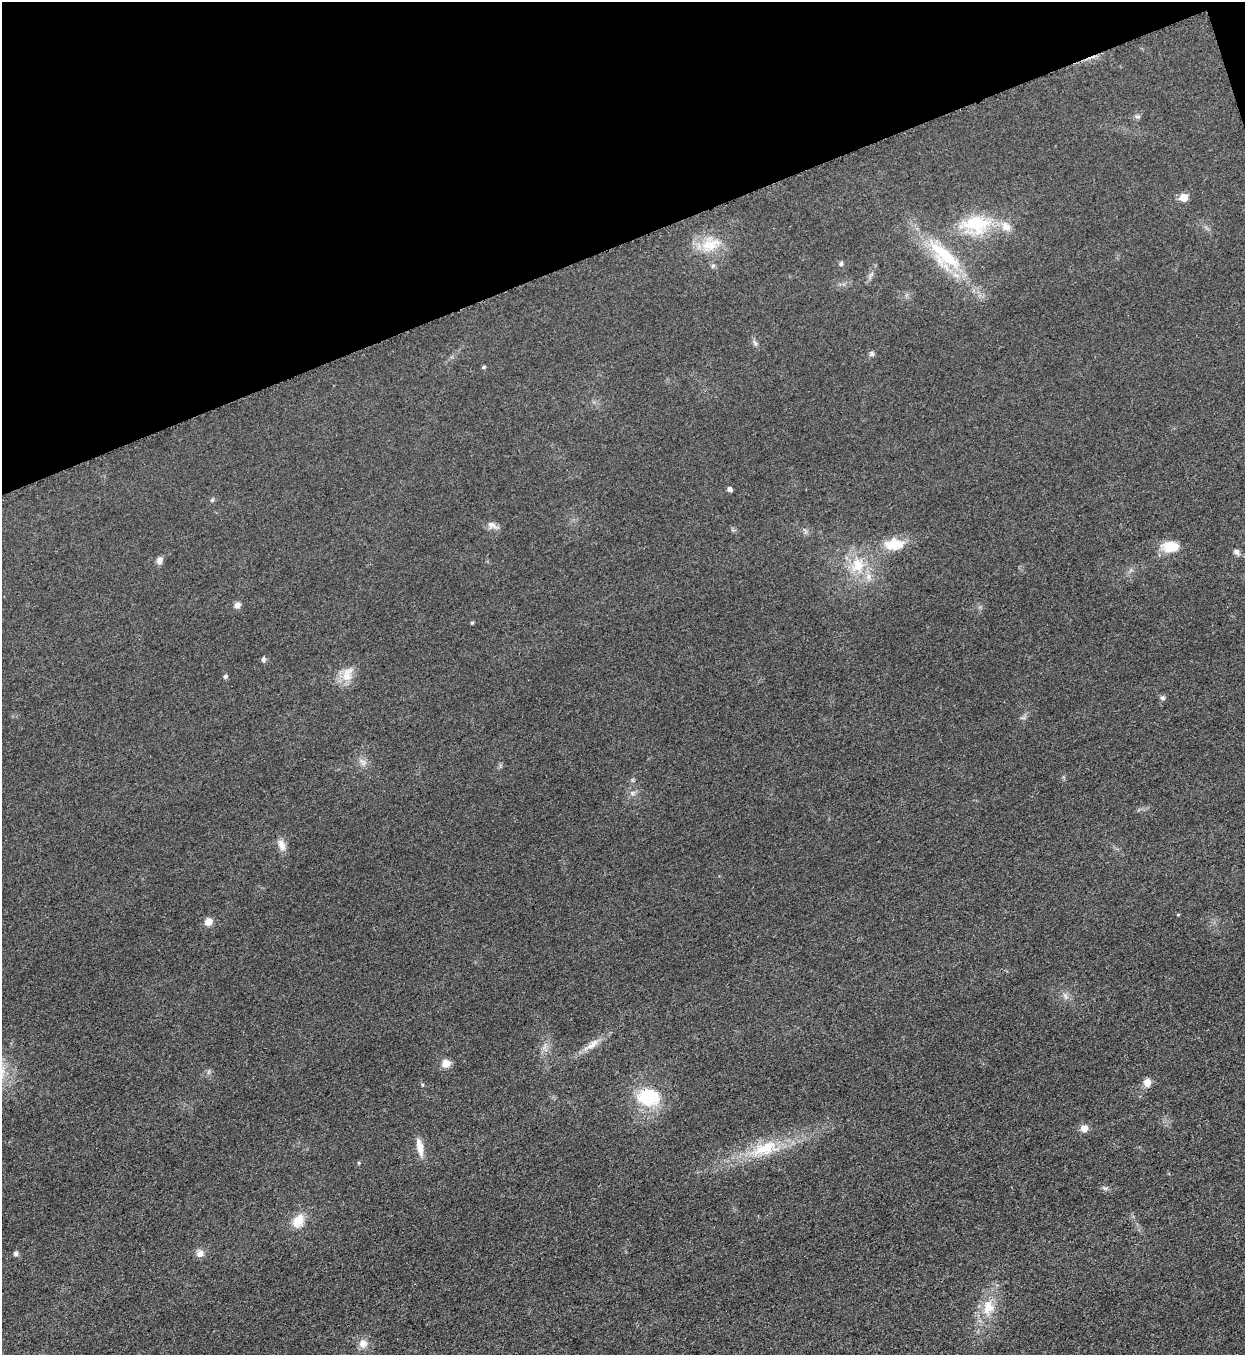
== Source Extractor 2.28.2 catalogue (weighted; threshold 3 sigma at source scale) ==
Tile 3 of 4 x 4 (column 3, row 1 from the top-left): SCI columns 2773-4015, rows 4069-5421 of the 5418 x 5431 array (HDU 1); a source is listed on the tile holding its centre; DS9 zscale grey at full resolution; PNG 1247 x 1357 px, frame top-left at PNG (2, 2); no overlay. Shown black and unused: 18% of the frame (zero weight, under 3 of 5 exposures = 1% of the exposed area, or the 3 px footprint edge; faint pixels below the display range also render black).
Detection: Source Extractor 2.28.2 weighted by HDU 2 'WHT'; one run over the whole footprint, this tile lists its part. Background 0.0227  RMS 0.0046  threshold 0.0208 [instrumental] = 3 sigma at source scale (4.5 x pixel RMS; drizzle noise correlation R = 1.50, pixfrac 1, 0.05/0.05 arcsec/px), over >= 5 px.
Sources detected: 42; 1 inside a brighter listed object's ellipse — not listed separately; the other 41 listed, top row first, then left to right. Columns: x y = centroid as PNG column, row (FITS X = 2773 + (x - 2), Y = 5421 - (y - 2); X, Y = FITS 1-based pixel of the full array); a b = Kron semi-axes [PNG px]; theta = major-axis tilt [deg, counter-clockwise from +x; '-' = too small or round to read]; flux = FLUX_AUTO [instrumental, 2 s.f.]
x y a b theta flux
1183 198 6 6 - 8.3
976 224 38 23 0 25
709 245 23 17 9 12
944 255 53 20 -41 30
841 264 7 5 73 0.85
713 266 7 4 46 0.75
755 343 10 4 -56 1.1
872 354 8 5 -77 1
483 367 5 4 - 0.76
729 489 4 4 - 1.8
212 500 6 4 45 0.64
492 525 16 8 -26 2.7
894 544 26 14 3 11
1171 547 21 12 0 8.9
1237 552 9 6 -57 1.5
159 560 10 6 73 2.1
857 565 19 15 67 12
868 576 8 8 - 2.6
237 605 8 7 - 2
472 623 4 3 - 0.66
263 659 7 5 87 1.1
347 675 23 13 71 6.8
225 676 6 5 - 0.85
1163 698 7 5 -16 1
632 793 6 5 - 1
282 845 16 9 -68 3.5
208 922 8 8 - 3.8
1065 996 9 3 -46 1
593 1044 17 7 53 3.4
446 1063 10 10 - 3.6
1147 1082 9 8 - 3.8
648 1097 24 18 -9 23
1084 1128 9 8 - 3.1
420 1147 24 7 -78 5
765 1148 37 17 22 19
1105 1188 7 4 -18 0.92
298 1221 14 10 55 8
16 1253 6 6 - 1.2
200 1253 10 9 - 2.6
988 1307 22 15 80 11
363 1344 11 10 - 3.8